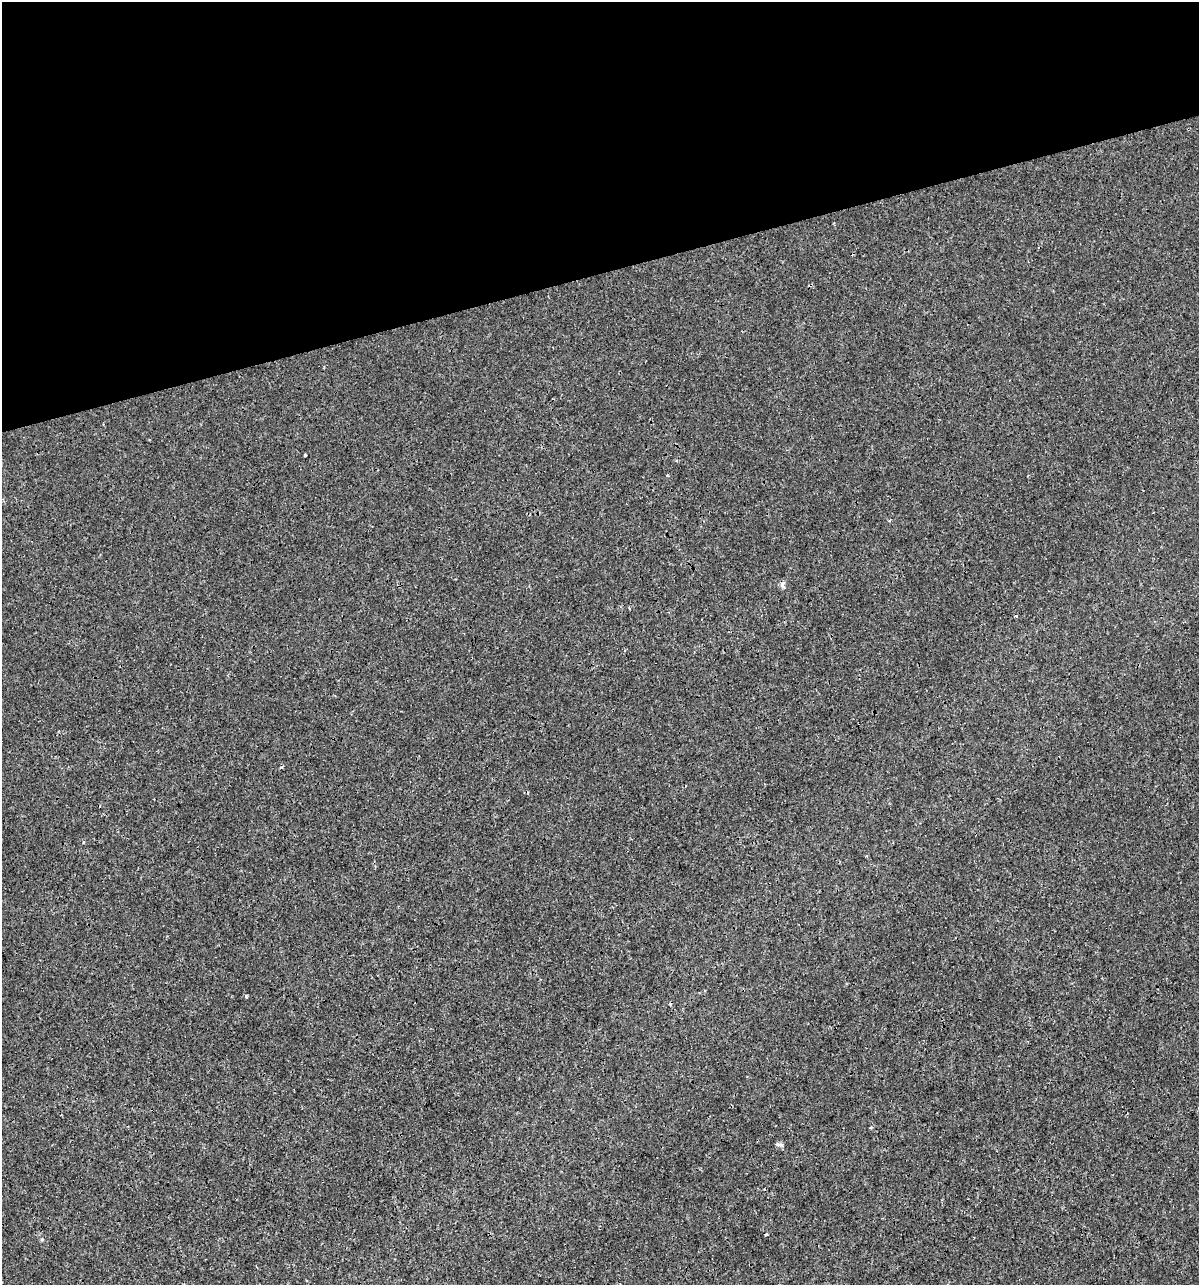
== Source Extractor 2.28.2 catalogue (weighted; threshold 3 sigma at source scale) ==
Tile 3 of 4 x 4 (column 3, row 1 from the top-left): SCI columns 2441-3637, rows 3850-5132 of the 4930 x 5132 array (HDU 1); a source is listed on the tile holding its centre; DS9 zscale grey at full resolution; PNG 1201 x 1287 px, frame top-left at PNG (2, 2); no overlay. Shown black and unused: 21% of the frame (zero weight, under 3 of 4 exposures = <1% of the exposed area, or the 3 px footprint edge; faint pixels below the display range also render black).
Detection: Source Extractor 2.28.2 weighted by HDU 2 'WHT'; one run over the whole footprint, this tile lists its part. Background 9.33e-05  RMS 0.0017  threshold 0.00783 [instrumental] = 3 sigma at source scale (4.5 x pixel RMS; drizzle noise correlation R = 1.50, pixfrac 1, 0.0396/0.0396 arcsec/px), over >= 5 px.
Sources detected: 10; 2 cosmic-ray / hot-pixel residue — not listed; the other 8 listed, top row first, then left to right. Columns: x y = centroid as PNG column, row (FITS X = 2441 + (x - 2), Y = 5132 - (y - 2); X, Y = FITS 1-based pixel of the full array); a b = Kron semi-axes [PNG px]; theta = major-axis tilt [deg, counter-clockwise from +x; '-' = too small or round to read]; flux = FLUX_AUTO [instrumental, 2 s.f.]
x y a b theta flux
305 455 4 3 - 0.46
667 475 3 3 - 0.36
782 584 10 4 -90 0.42
629 608 4 2 - 0.16
1016 616 3 2 - 0.35
246 997 5 3 - 0.19
779 1144 10 4 -10 0.38
766 1235 4 3 - 0.33